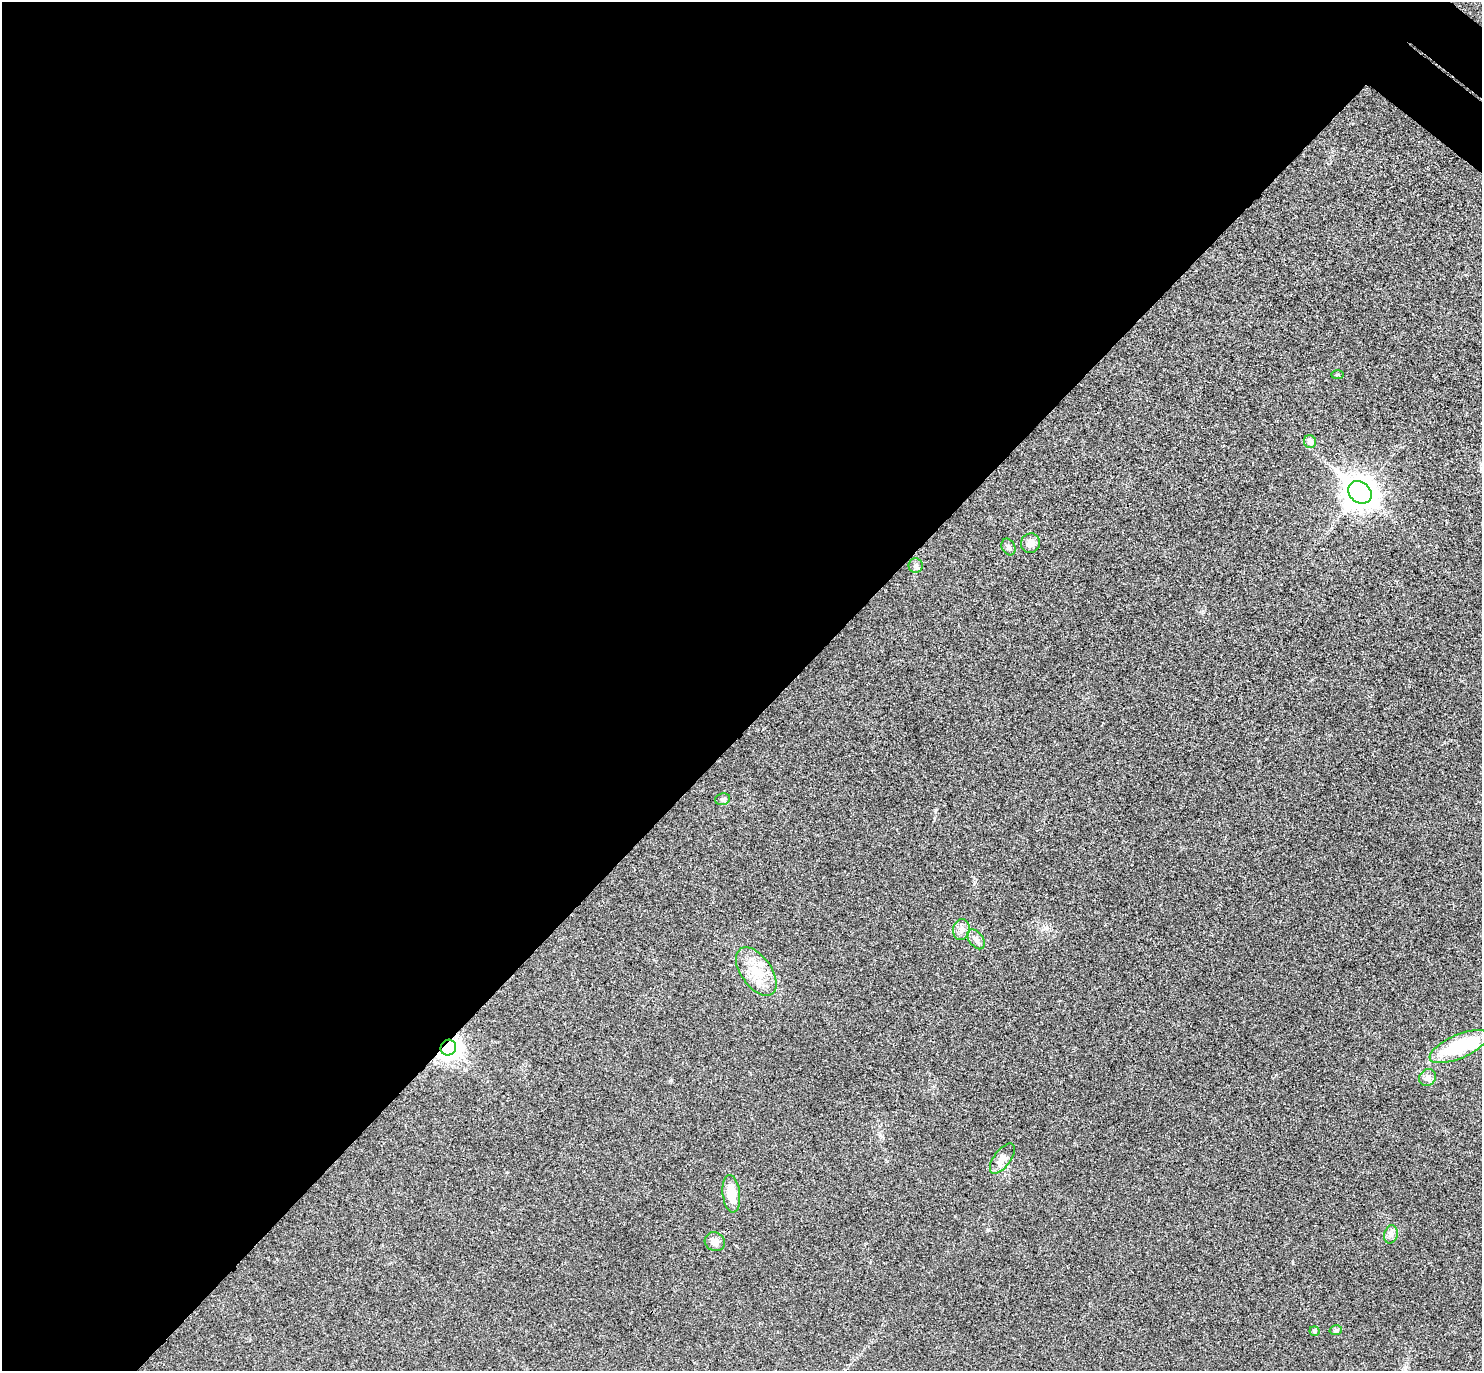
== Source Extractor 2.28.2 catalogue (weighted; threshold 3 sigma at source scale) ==
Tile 5 of 4 x 4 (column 1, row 2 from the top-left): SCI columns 41-1520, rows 2937-4305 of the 6006 x 6014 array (HDU 1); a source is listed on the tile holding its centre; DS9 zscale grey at full resolution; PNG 1484 x 1373 px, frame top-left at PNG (2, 2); each listed source drawn as its Kron ellipse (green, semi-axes under 4 px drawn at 4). Shown black and unused: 54% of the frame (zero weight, under 3 of 4 exposures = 6% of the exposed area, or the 3 px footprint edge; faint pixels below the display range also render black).
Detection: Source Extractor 2.28.2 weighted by HDU 2 'WHT'; one run over the whole footprint, this tile lists its part. Background 0.0286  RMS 0.0055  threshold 0.0246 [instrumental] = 3 sigma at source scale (4.5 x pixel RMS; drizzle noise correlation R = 1.50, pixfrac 1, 0.05/0.05 arcsec/px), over >= 5 px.
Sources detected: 20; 1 inside a brighter object's white glare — neither listed nor drawn; the other 19 listed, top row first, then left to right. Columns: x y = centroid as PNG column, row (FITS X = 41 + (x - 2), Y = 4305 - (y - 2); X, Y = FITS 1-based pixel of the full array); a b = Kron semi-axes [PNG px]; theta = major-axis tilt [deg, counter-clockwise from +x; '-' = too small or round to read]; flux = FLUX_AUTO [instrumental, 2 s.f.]
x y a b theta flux
1338 375 6 3 0 0.68
1310 442 6 6 - 3.1
1360 492 13 10 -39 810
1030 543 10 9 - 3.4
1008 547 8 6 -64 1.7
916 566 7 7 - 1.4
723 799 7 5 13 1.3
961 929 10 8 77 3
976 939 11 7 -53 2.3
756 971 27 15 -55 15
1459 1047 32 11 24 32
448 1048 8 7 - 380
1428 1078 9 8 - 2.3
1002 1158 18 8 53 4.1
731 1194 19 8 -83 11
1391 1234 9 6 76 2
715 1242 10 9 - 3.9
1336 1330 6 5 - 1.1
1314 1331 5 5 - 1
Overlapping masked pixels (flux is a lower limit): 1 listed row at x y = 448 1048
Unlisted compact peaks at least as high as the median listed source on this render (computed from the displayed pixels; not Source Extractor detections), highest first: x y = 671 1080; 935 810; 955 1216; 988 1230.